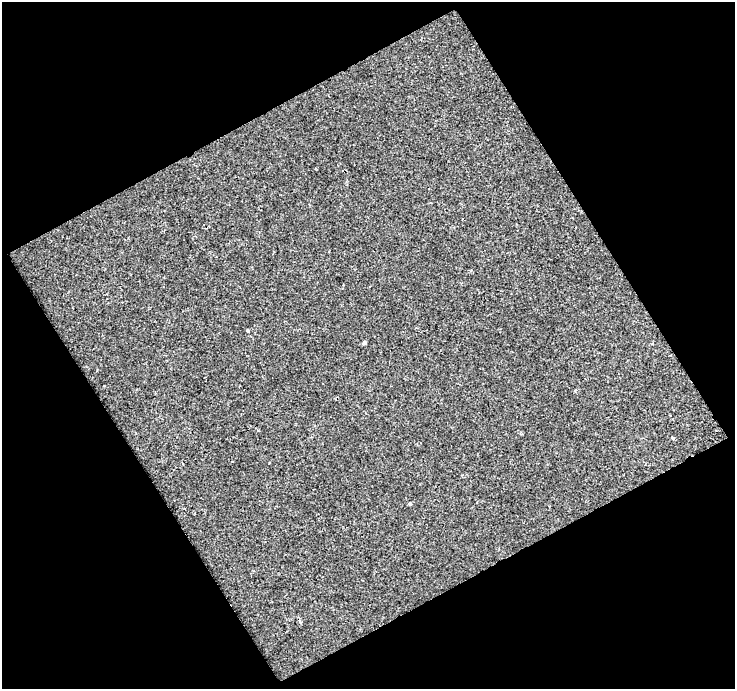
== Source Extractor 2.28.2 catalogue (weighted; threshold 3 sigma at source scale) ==
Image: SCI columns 1-733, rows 19-705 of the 733 x 722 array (HDU 1 of 3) = the unmasked area's bounding box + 8 px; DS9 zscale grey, full resolution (1 PNG px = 1 image px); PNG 737 x 691 px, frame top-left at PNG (2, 2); no overlay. Shown black and unused: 49% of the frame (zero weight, under 2 of 3 exposures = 2% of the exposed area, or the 3 px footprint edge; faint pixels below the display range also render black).
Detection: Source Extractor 2.28.2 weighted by HDU 2 'WHT'. Background -8.92e-05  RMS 0.0027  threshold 0.0124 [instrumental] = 3 sigma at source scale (4.5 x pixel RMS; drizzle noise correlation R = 1.50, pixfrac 1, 0.0396/0.0396 arcsec/px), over >= 5 px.
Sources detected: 5; all 5 listed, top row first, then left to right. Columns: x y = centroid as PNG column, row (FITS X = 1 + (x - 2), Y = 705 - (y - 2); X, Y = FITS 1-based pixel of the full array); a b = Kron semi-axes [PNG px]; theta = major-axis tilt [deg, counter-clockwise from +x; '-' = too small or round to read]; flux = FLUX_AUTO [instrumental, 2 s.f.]
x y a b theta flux
247 330 3 3 - 0.28
364 343 4 4 - 0.57
575 391 4 3 - 0.27
673 438 3 3 - 1.3
410 504 3 3 - 0.93